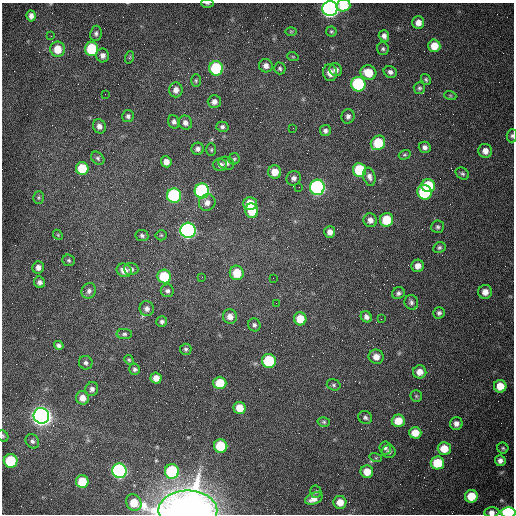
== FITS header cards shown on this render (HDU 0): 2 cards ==
NAXIS1  =                  512 /fastest changing axis
NAXIS2  =                  512 /next to fastest changing axis

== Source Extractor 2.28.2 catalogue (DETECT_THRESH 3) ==
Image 512 x 512 px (HDU 0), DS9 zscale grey, 1 PNG px = 1 image px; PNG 516 x 516 px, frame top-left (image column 1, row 512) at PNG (2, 3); each listed source drawn as its Kron ellipse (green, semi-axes under 4 px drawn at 4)
Background 1540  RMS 24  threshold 71.2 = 3 sigma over >= 5 px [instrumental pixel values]
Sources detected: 147; all 147 listed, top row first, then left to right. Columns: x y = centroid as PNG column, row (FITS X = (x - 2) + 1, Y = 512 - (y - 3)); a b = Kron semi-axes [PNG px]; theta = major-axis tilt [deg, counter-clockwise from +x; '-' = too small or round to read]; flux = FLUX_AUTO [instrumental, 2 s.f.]
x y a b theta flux
207 3 6 2 -5 1.9e+03
343 5 7 6 - 4.3e+04
330 9 7 7 - 7.2e+05
31 16 6 4 -84 7.9e+03
418 23 6 6 - 1.1e+04
291 31 6 4 0 1.9e+03
331 31 5 5 - 2.3e+03
96 33 8 5 82 4.2e+03
51 36 2 2 - 1.2e+03
384 36 6 5 - 5.9e+03
434 46 6 6 - 2.4e+04
58 49 7 7 - 2.7e+04
92 49 7 6 - 9.4e+04
383 49 6 6 - 3.2e+03
103 55 7 6 - 7.0e+03
130 57 6 4 71 1.9e+03
293 57 6 3 -19 1.7e+03
266 66 7 6 - 7.7e+03
216 68 7 7 - 1.3e+05
280 68 6 5 - 3.0e+03
336 70 7 6 - 7.3e+03
390 72 7 5 -26 5.5e+03
330 73 8 7 - 1.3e+04
368 73 8 7 - 3.3e+04
196 80 6 4 -89 2.4e+03
426 80 6 4 -58 2.5e+03
358 84 7 7 - 2.0e+05
419 88 6 5 - 3.0e+03
176 90 7 6 - 8.6e+03
105 94 2 2 - 8.1e+02
450 95 6 4 -19 2.0e+03
214 102 6 6 - 7.0e+03
128 116 6 6 - 4.1e+03
348 116 7 6 - 5.7e+03
174 122 7 5 -71 4.8e+03
185 123 7 6 - 6.6e+03
99 126 7 6 - 7.3e+03
222 127 6 5 - 3.6e+03
293 128 2 2 - 7.1e+02
325 131 5 5 - 4.9e+03
512 136 6 5 - 3.3e+03
378 143 8 6 48 6.0e+04
425 147 6 5 - 5.3e+03
198 149 6 6 - 5.1e+03
211 150 6 5 - 2.4e+03
485 151 7 7 - 1.1e+04
405 155 6 4 18 2.4e+03
98 158 7 5 -46 3.6e+03
234 159 5 5 - 2.8e+03
166 162 5 5 - 1.1e+04
226 163 8 6 -19 5.2e+03
220 165 7 6 - 6.3e+03
82 169 6 6 - 6.0e+04
359 170 7 6 - 8.8e+04
275 172 6 6 - 1.9e+04
462 174 7 5 -32 3.3e+03
369 177 9 6 -75 6.8e+03
294 178 7 7 - 5.7e+03
428 186 7 6 - 7.2e+04
299 187 2 2 - 9.6e+02
317 187 7 7 - 4.4e+05
202 191 7 7 - 2.7e+05
424 192 7 7 - 1.2e+05
174 196 7 7 - 2.0e+05
39 198 6 5 - 2.7e+03
207 203 9 8 - 9.4e+03
250 203 6 6 - 2.7e+04
252 211 7 6 - 3.5e+04
370 220 7 6 - 8.3e+03
386 220 7 6 - 4.8e+04
438 227 6 6 - 3.5e+03
188 230 7 7 - 5.5e+05
330 232 6 5 - 8.2e+03
58 235 5 4 - 2.1e+03
161 235 5 5 - 2.0e+03
142 236 6 5 - 3.6e+03
439 247 6 5 - 3.0e+03
69 260 6 5 - 2.7e+03
418 266 6 6 - 9.6e+03
38 267 6 5 - 7.9e+03
131 269 7 6 - 4.6e+03
124 270 7 6 - 1.3e+04
237 273 7 7 - 3.4e+04
164 276 7 6 - 6.8e+04
202 277 2 2 - 1.6e+03
273 278 2 2 - 5.7e+02
40 282 6 5 - 6.0e+03
89 291 8 7 - 6.0e+03
167 291 6 6 - 4.4e+03
485 292 7 7 - 1.1e+04
398 293 6 5 - 4.3e+03
411 302 7 6 - 4.4e+03
276 303 2 2 - 1.1e+03
147 309 7 7 - 6.8e+03
439 313 6 5 - 3.9e+03
230 317 7 7 - 1.1e+04
366 317 6 5 - 5.5e+03
300 319 6 6 - 3.1e+04
381 319 2 2 - 8.4e+02
162 322 5 5 - 4.0e+03
254 325 6 6 - 4.0e+03
124 334 8 5 -1 3.7e+03
59 345 5 4 - 4.8e+03
186 349 5 5 - 3.0e+03
376 357 7 7 - 1.2e+04
129 360 5 4 - 2.0e+03
269 361 7 7 - 1.0e+05
86 363 7 6 - 4.8e+03
135 369 5 5 - 3.9e+03
420 372 7 6 - 1.3e+04
156 378 5 5 - 1.3e+04
220 383 6 6 - 4.3e+04
334 385 7 5 -17 3.0e+03
500 386 6 6 - 2.4e+04
92 389 7 6 - 5.0e+03
416 396 6 5 - 2.6e+03
83 398 7 6 - 1.3e+04
240 408 6 6 - 2.4e+04
41 416 8 8 - 1.3e+06
365 417 7 6 - 4.2e+03
398 421 6 6 - 2.5e+04
324 422 6 4 -15 2.6e+03
456 423 6 6 - 7.7e+03
415 433 6 6 - 2.0e+04
3 436 6 5 - 2.3e+03
32 441 8 6 -53 4.8e+03
221 446 7 6 - 6.1e+04
385 448 6 6 - 3.5e+03
503 448 5 5 - 2.7e+03
444 449 6 6 - 2.7e+04
389 452 7 6 - 4.8e+03
376 458 6 4 -18 1.8e+03
11 461 7 7 - 7.7e+04
500 461 5 5 - 6.7e+03
437 463 6 6 - 4.9e+04
119 471 7 7 - 4.2e+05
172 471 7 7 - 1.6e+05
367 472 6 6 - 2.1e+04
82 482 6 6 - 4.1e+04
316 492 6 5 - 3.0e+03
471 496 6 6 - 3.2e+04
314 499 9 5 22 1.6e+04
340 502 6 6 - 1.9e+04
134 503 9 7 -46 3.0e+04
188 510 29 20 1 1.6e+06
492 512 7 5 2 8.2e+03
508 512 7 5 -1 2.5e+05
At the frame edge (FLAGS 8, measured only in part): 8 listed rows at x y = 207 3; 343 5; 330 9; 512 136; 3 436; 188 510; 492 512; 508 512